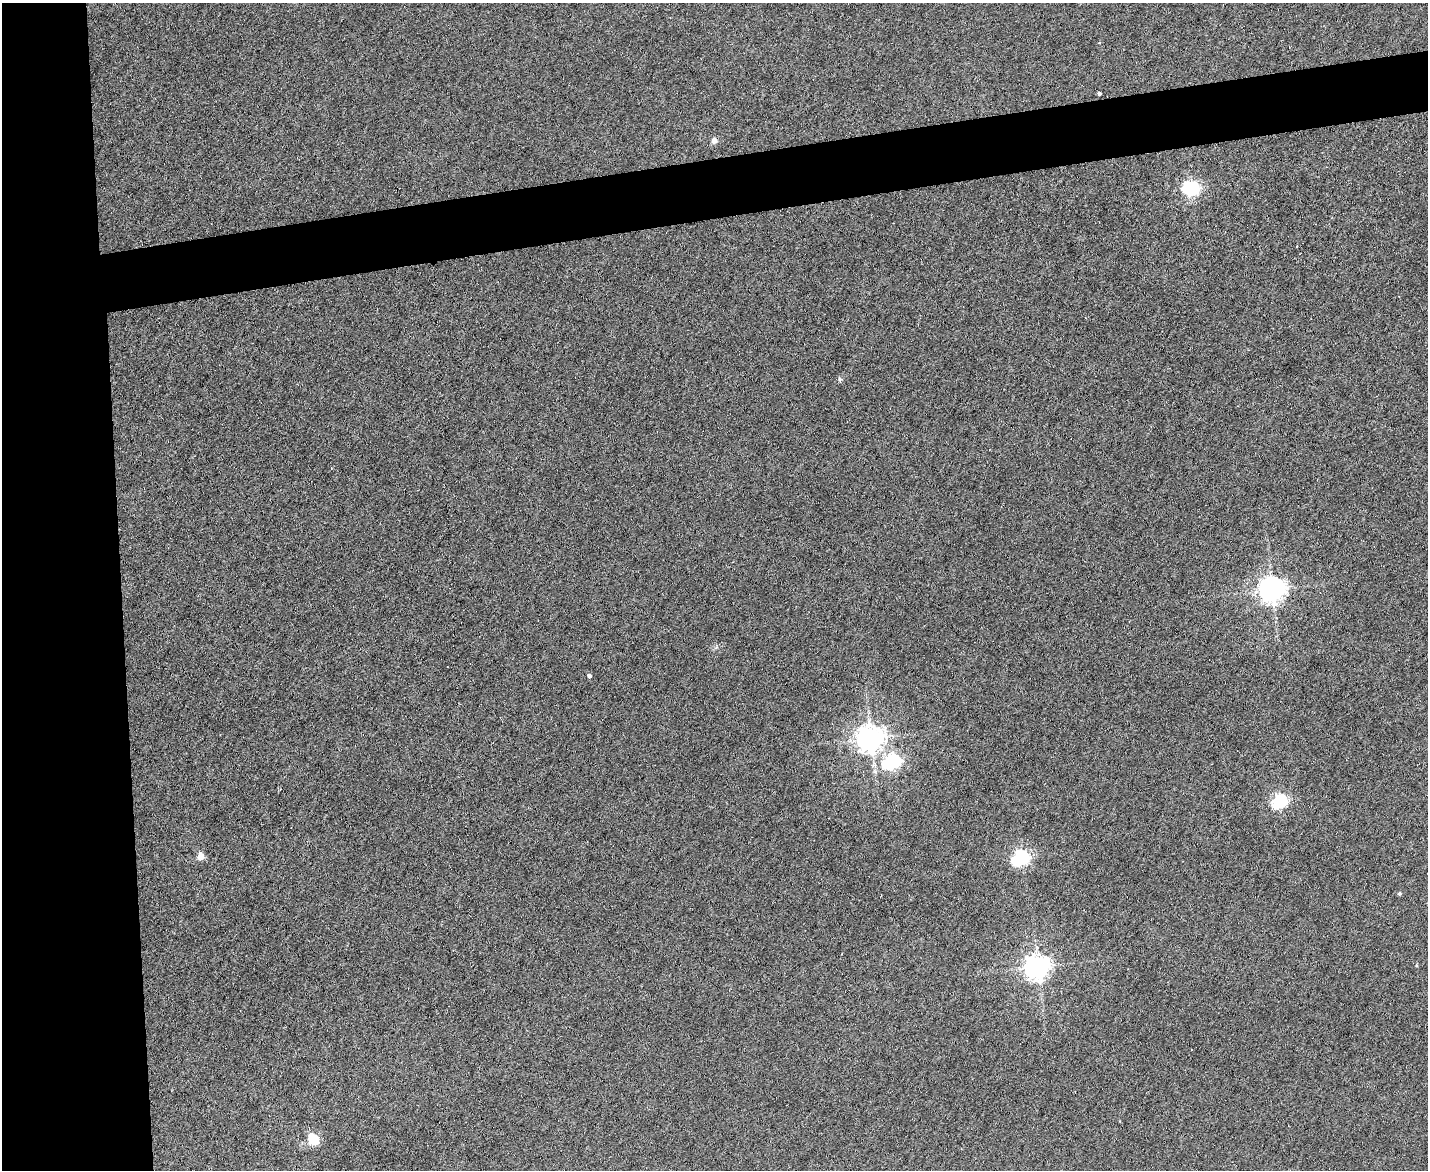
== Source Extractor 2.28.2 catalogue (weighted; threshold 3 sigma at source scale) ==
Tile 7 of 3 x 4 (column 1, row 3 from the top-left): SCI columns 240-1665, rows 1169-2336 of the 4649 x 4671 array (HDU 1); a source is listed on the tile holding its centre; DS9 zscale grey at full resolution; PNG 1430 x 1172 px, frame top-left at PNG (2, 3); no overlay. Shown black and unused: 13% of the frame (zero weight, under 4 of 8 exposures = <1% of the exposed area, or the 3 px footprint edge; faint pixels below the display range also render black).
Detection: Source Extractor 2.28.2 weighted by HDU 2 'WHT'; one run over the whole footprint, this tile lists its part. Background 0.00302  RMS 0.004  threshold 0.0164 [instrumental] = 3 sigma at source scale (4.09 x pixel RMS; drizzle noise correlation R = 1.36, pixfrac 0.8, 0.05/0.05 arcsec/px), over >= 5 px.
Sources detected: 17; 1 cosmic-ray / hot-pixel residue — not listed; the other 16 listed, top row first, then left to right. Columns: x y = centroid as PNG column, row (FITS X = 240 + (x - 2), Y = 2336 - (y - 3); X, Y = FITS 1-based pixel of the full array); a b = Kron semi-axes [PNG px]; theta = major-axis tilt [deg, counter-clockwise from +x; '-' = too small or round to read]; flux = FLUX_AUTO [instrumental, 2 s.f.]
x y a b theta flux
1099 93 4 3 - 0.8
714 141 5 5 - 2.5
1192 188 7 6 - 90
1297 246 3 2 - 0.26
840 379 6 5 - 0.59
1272 590 9 8 - 370
589 676 4 4 - 1.1
871 738 9 8 - 430
893 761 8 6 29 97
1280 801 7 6 - 71
200 856 5 4 - 7.3
1022 858 7 6 - 100
1399 894 4 4 - 0.59
1416 965 4 4 - 0.36
1038 967 9 8 - 340
313 1140 6 5 - 24